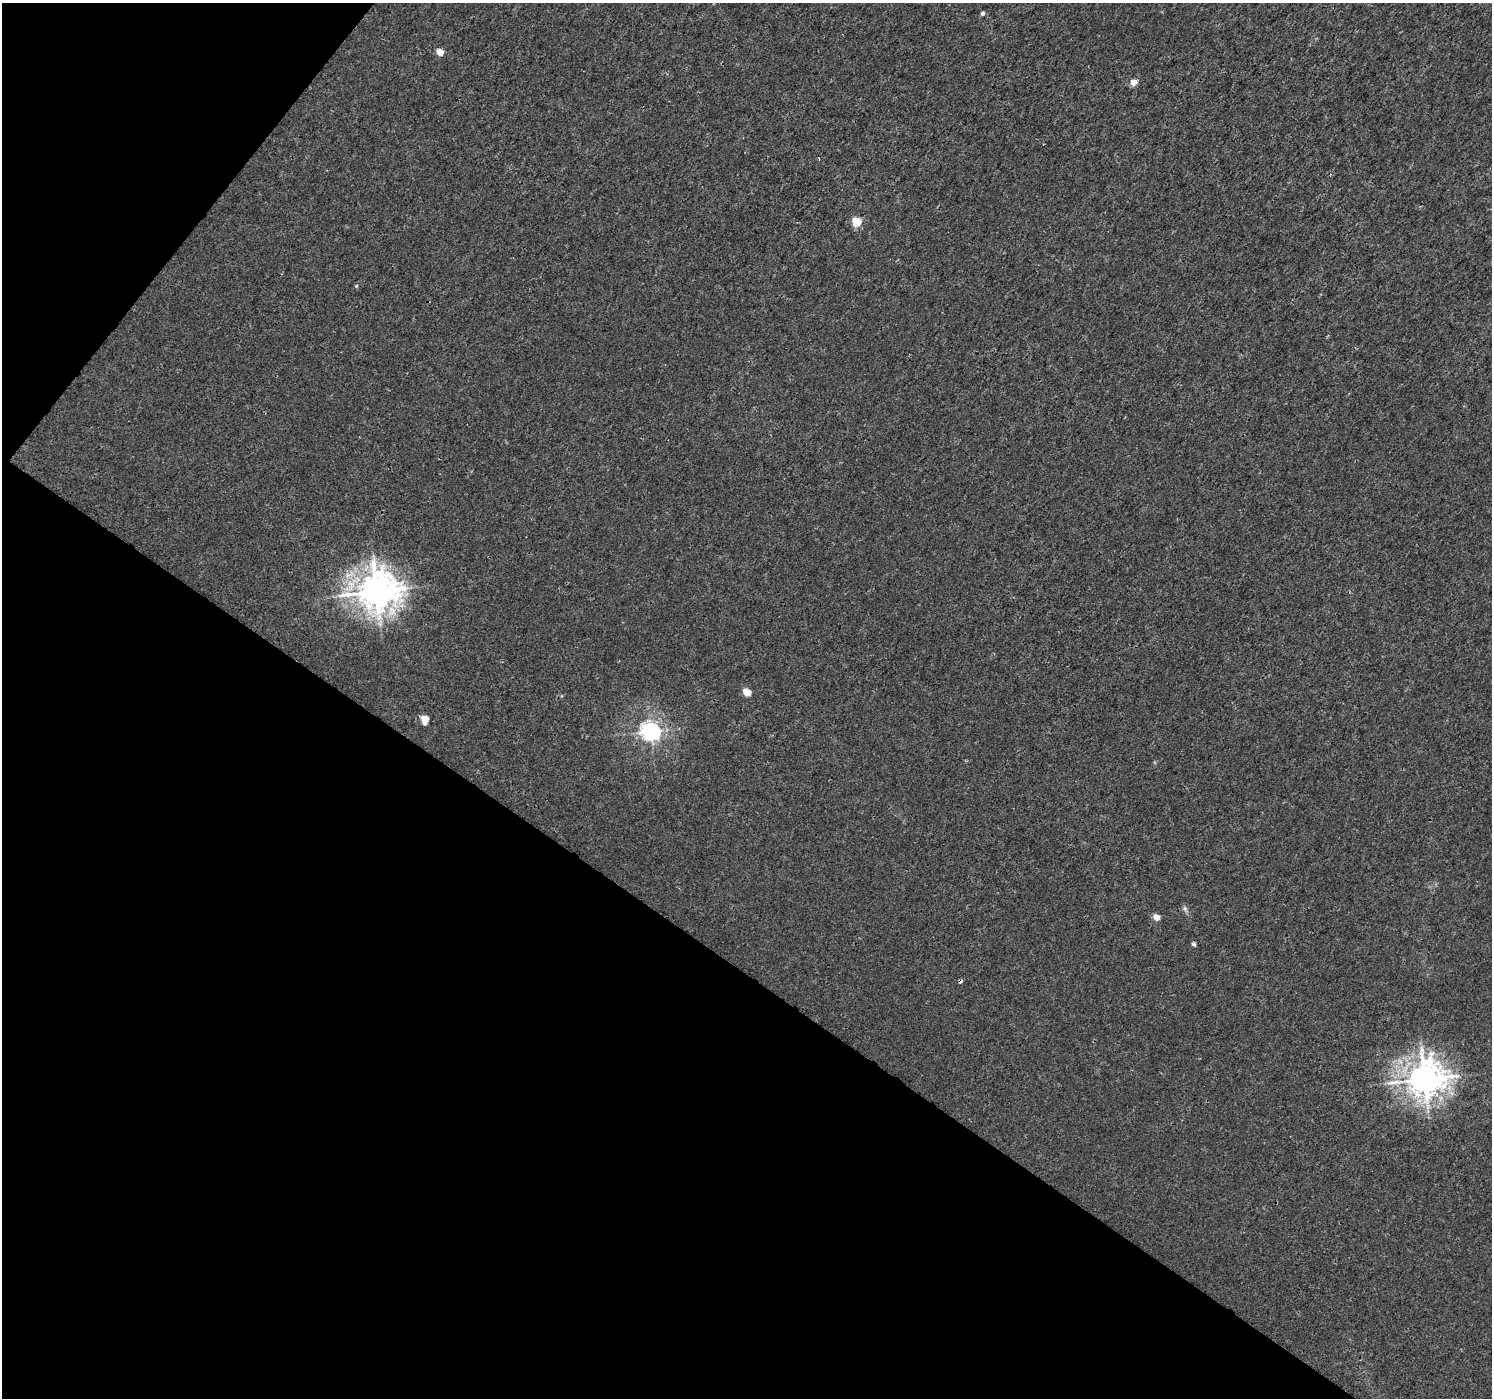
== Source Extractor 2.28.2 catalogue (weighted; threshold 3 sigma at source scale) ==
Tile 9 of 4 x 4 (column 1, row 3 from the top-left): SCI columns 8-1497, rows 1642-3037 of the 5970 x 6010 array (HDU 1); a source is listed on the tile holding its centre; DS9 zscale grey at full resolution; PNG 1494 x 1400 px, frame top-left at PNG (2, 3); no overlay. Shown black and unused: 35% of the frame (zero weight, under 3 of 4 exposures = <1% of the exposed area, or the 3 px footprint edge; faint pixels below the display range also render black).
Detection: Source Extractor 2.28.2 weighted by HDU 2 'WHT'; one run over the whole footprint, this tile lists its part. Background 0.00228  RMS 0.0023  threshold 0.0103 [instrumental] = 3 sigma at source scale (4.5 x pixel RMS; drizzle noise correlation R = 1.50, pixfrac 1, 0.0396/0.0396 arcsec/px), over >= 5 px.
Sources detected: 14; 1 cosmic-ray / hot-pixel residue — not listed; the other 13 listed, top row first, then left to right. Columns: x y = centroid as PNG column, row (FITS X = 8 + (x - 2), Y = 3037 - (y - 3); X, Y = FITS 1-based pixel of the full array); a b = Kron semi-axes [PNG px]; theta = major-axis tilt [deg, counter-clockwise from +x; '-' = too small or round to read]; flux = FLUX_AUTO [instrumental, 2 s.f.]
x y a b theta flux
982 13 5 4 - 0.51
440 52 5 5 - 3.5
1133 82 5 4 - 3.2
856 222 5 5 - 9.5
356 286 5 4 - 0.28
376 591 13 12 - 440
747 692 5 5 - 5.3
424 719 6 5 - 4.9
651 731 7 6 - 110
1185 908 8 5 -63 0.61
1156 917 5 4 - 2.8
1194 944 5 5 - 0.44
1424 1079 12 11 - 390